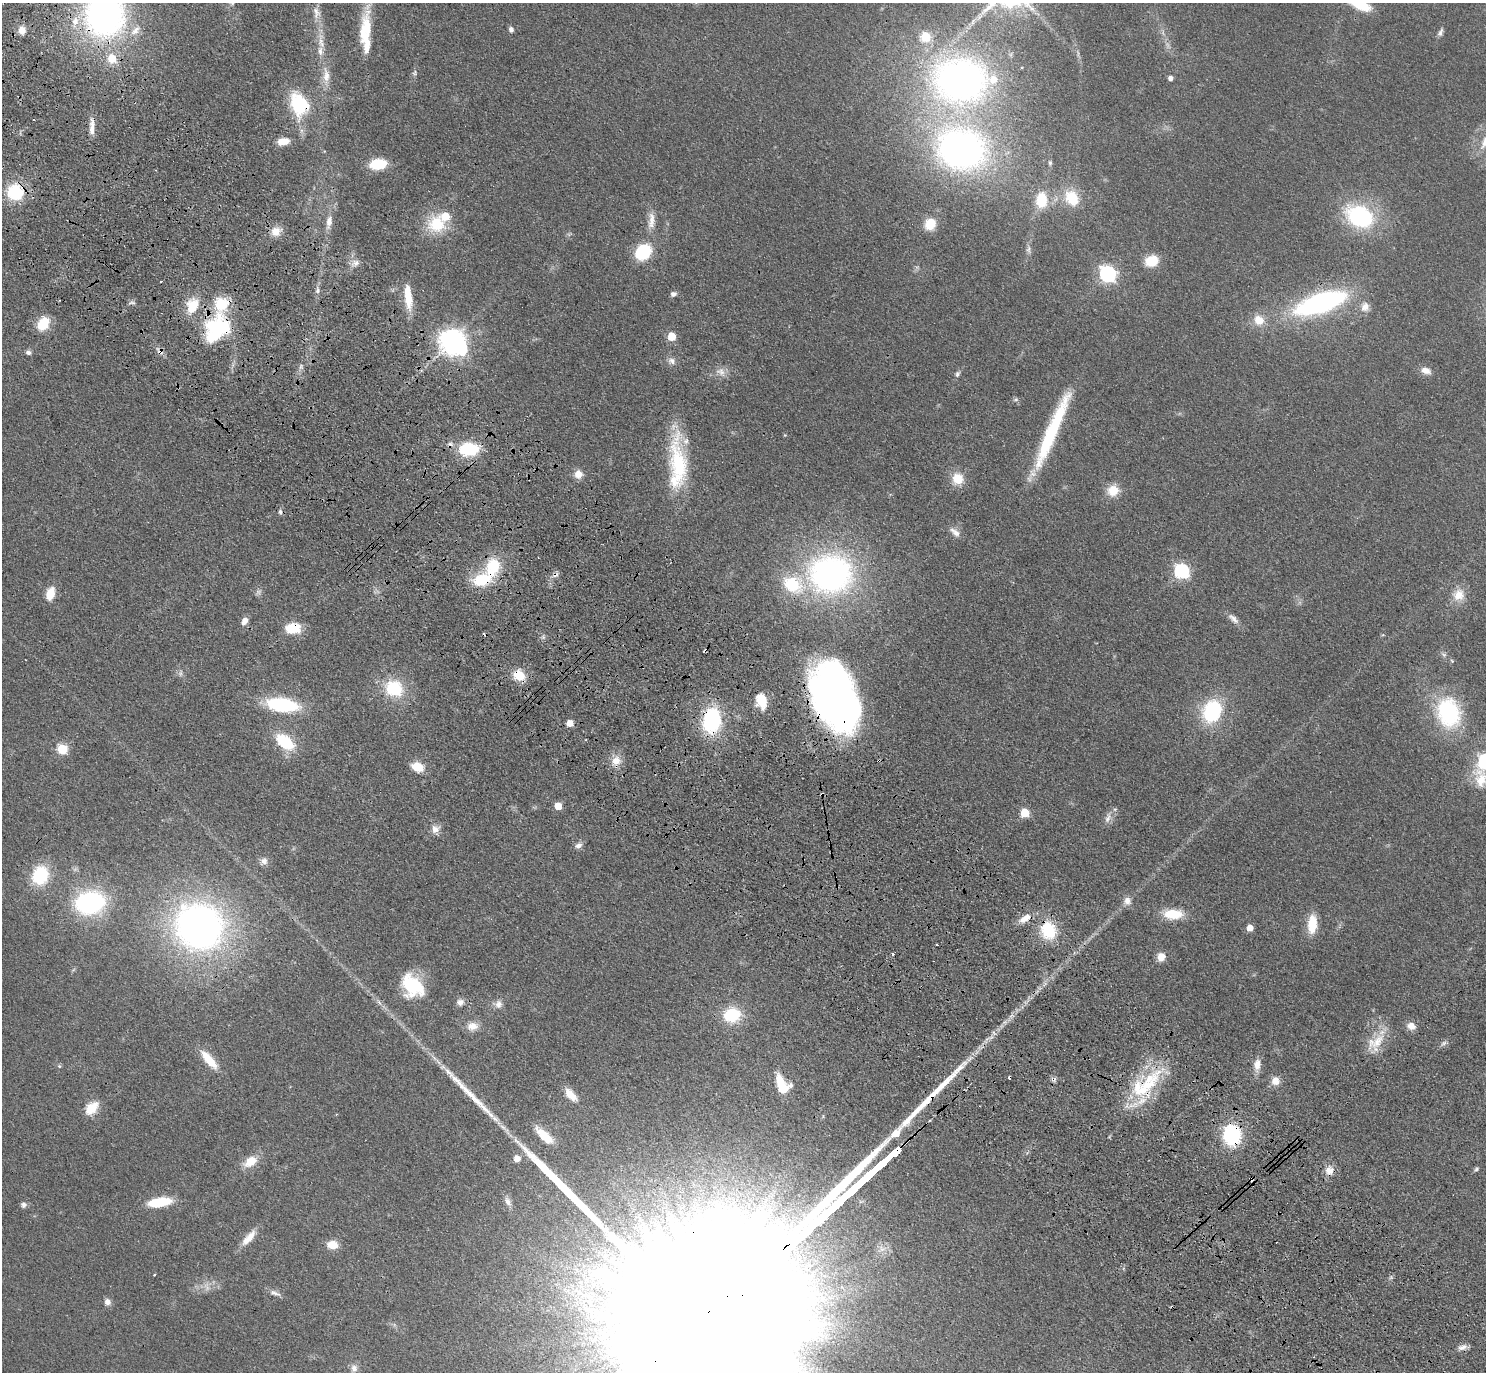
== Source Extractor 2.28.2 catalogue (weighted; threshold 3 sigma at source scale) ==
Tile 11 of 4 x 4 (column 3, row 3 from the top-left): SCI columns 3060-4543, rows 1759-3128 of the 6118 x 6118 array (HDU 1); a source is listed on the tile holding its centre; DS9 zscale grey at full resolution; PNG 1488 x 1374 px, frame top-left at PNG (2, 3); no overlay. Shown black and unused: <1% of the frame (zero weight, under 3 of 4 exposures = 6% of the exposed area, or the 3 px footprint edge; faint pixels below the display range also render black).
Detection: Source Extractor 2.28.2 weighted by HDU 2 'WHT'; one run over the whole footprint, this tile lists its part. Background 0.0402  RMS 0.006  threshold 0.0268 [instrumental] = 3 sigma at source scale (4.5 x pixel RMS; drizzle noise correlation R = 1.50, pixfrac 1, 0.05/0.05 arcsec/px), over >= 5 px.
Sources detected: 173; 3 too faint to see at this stretch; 4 cosmic-ray / hot-pixel residue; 1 long thin detection or spike segment (spike, bleed or trail) — not listed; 16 inside a brighter listed object's ellipse — not listed separately; the other 149 listed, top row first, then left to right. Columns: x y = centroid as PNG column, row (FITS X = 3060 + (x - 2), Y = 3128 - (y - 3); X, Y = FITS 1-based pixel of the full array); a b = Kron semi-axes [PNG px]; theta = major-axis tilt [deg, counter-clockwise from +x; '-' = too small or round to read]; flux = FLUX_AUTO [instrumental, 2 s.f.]
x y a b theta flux
1360 4 23 9 -24 18
316 13 19 9 -83 5.7
105 15 37 34 -83 230
367 27 48 13 -84 22
511 29 5 5 - 2.5
22 30 10 9 - 5
1440 32 11 6 67 2
926 37 6 6 - 34
320 51 14 8 -83 4.9
112 59 11 10 - 10
415 73 7 6 - 1.3
326 76 26 9 -88 8.6
1171 78 4 4 - 2.9
961 80 59 48 -6 280
299 104 30 21 -70 36
34 119 2 2 - 0.62
92 127 23 6 88 5.8
283 141 12 7 8 7.8
1485 141 24 10 59 10
961 149 51 43 -15 250
1050 163 7 5 -89 1.2
378 164 15 10 8 21
15 192 15 14 - 36
1072 198 20 15 -57 18
1042 200 15 11 86 20
1360 216 26 19 -25 72
651 221 26 9 86 7.3
329 222 21 8 80 6.5
437 224 25 22 5 24
930 224 12 11 - 12
276 231 13 12 - 7.1
1028 249 12 6 -89 2.3
643 252 13 10 49 40
1152 261 12 9 19 17
355 263 11 9 19 3.9
1108 274 7 6 - 200
161 281 3 2 - 0.64
318 290 9 5 84 2.1
673 294 7 6 - 2
408 296 31 9 -85 14
132 302 9 5 -10 1.5
1321 303 35 13 19 170
192 306 20 14 68 16
1365 307 12 11 - 5
1259 320 14 12 -35 8.8
43 323 14 11 59 15
217 328 38 28 54 55
672 336 5 5 - 21
452 342 10 9 - 620
160 351 12 8 -45 3.2
28 352 7 5 -9 1.9
672 361 12 8 -34 3.1
301 367 7 4 89 1.4
1426 371 13 8 -18 4.5
721 372 13 11 -22 5
957 374 8 5 65 1.6
1016 399 7 5 17 1.2
1052 431 86 11 67 58
785 435 4 4 - 0.59
450 444 8 7 - 2.4
469 449 15 10 3 45
679 464 64 21 -81 50
579 474 9 9 - 6
958 479 14 13 - 11
1113 490 11 11 - 12
280 512 7 5 -87 1.3
955 532 16 8 -39 4.2
493 567 22 15 72 25
1182 571 7 7 - 120
831 574 38 33 5 200
792 584 28 21 -29 32
50 594 13 8 74 11
1458 595 16 15 - 9.1
1233 619 17 7 -42 3.9
244 621 9 6 59 4.2
292 628 16 10 1 16
543 637 5 5 - 1.2
1444 655 8 5 -18 1.5
1452 661 5 4 - 0.73
181 673 10 4 85 1.4
519 675 14 11 -40 13
394 689 17 15 -27 31
835 697 64 38 -68 360
761 700 14 9 -75 17
282 705 28 12 -8 55
1212 711 23 18 67 47
1449 713 31 24 -75 61
712 720 25 18 79 55
570 723 5 5 - 8.2
285 742 21 12 -39 28
62 749 6 6 - 39
879 760 3 3 - 3.8
616 761 14 12 61 7.1
417 767 11 9 -22 12
1481 779 33 17 -78 15
558 806 5 5 - 12
1025 813 6 5 - 26
1108 818 16 7 71 3.9
435 829 11 10 - 4.4
578 845 10 7 26 2.8
264 861 10 10 - 3.4
40 875 20 16 75 32
1127 901 11 10 - 4.2
90 903 26 19 11 87
1173 914 24 12 -1 16
1025 918 18 9 32 6.6
1312 924 19 9 86 16
199 926 39 36 -30 340
1250 928 5 5 - 6.8
1049 930 17 14 -69 29
937 944 3 2 - 1
893 954 3 3 - 2.8
1161 957 9 8 - 6.4
412 986 27 20 -50 32
460 1002 10 9 - 3.2
498 1004 12 10 -2 3.7
732 1015 13 11 10 33
472 1026 15 11 7 6.2
1411 1026 11 9 -19 4.6
1376 1042 33 15 40 14
1443 1043 9 6 39 1.9
209 1060 24 8 -49 14
1257 1065 16 9 85 5.7
59 1066 5 5 - 0.98
449 1072 63 9 -44 18
1053 1079 7 7 - 1.7
1275 1081 10 10 - 5.8
781 1084 21 9 -69 17
1145 1087 68 19 50 44
571 1095 17 8 -46 7.7
91 1108 18 12 47 11
1232 1135 17 14 88 55
544 1136 24 9 -43 14
517 1159 6 6 - 5.9
250 1162 16 10 33 11
1476 1169 7 5 37 1.2
1329 1170 11 10 - 5.7
1252 1179 4 3 - 1.8
159 1202 22 8 9 26
508 1202 12 7 -62 3.1
24 1205 7 6 - 2.2
249 1238 25 9 50 8.2
332 1245 12 9 -5 7.9
154 1275 3 3 - 0.54
275 1293 16 6 -19 3
580 1293 32 10 -32 17
107 1302 8 7 - 3.3
1462 1347 13 6 17 3.1
354 1368 12 9 -88 3.3
Overlapping masked pixels (flux is a lower limit): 19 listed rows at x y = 105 15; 299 104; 92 127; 15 192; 1321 303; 217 328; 160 351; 450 444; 493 567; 292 628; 519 675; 835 697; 712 720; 879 760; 1049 930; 1053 1079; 1145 1087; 1232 1135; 1252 1179
Isophote crosses this tile's border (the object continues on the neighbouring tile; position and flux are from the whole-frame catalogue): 5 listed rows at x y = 1360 4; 105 15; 367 27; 1485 141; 1481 779